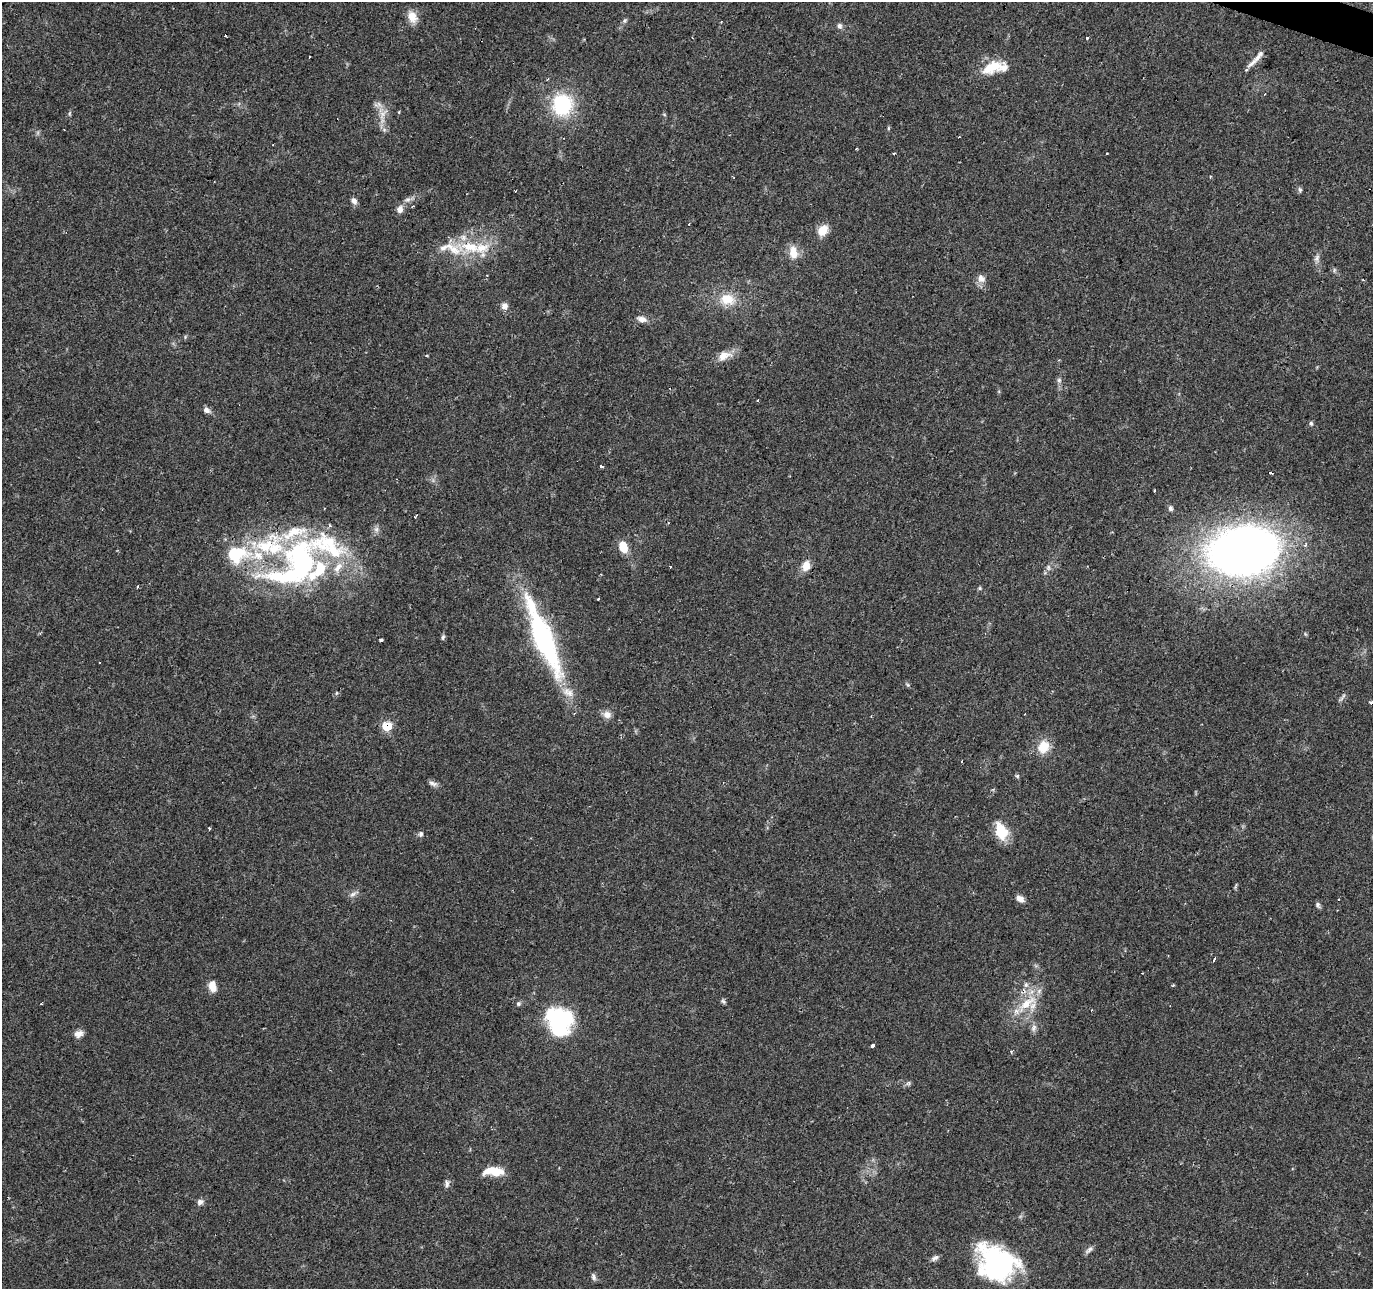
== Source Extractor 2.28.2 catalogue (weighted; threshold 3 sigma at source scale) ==
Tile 10 of 4 x 4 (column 2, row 3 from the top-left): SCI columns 1380-2750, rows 1564-2850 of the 5493 x 5634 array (HDU 1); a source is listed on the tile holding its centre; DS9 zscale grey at full resolution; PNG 1375 x 1291 px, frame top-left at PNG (2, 2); no overlay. Shown black and unused: <1% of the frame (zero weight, under 2 of 3 exposures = <1% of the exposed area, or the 3 px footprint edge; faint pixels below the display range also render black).
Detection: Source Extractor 2.28.2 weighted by HDU 2 'WHT'; one run over the whole footprint, this tile lists its part. Background 0.0634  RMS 0.0049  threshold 0.022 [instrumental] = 3 sigma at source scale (4.5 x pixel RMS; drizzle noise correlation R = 1.50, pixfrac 1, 0.0396/0.0396 arcsec/px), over >= 5 px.
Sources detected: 118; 3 inside a brighter object's white glare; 9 cosmic-ray / hot-pixel residue — not listed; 18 inside a brighter listed object's ellipse — not listed separately; the other 88 listed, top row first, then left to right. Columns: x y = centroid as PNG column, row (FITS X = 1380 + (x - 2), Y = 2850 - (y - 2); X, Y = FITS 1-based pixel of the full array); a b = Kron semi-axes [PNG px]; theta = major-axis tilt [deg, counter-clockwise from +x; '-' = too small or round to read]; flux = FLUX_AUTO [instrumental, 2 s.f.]
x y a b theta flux
412 17 16 11 -63 5.3
625 21 7 5 55 1
839 26 8 6 -63 1.4
225 36 3 3 - 5
1087 38 3 3 - 1.9
1259 56 18 6 55 2.7
310 57 3 2 - 0.72
992 67 32 14 21 12
1247 70 4 3 - 1.2
562 105 25 23 -85 33
399 112 4 3 - 0.46
70 113 6 4 70 0.68
383 114 22 9 63 4.9
888 128 6 4 89 0.55
894 153 3 3 - 1.5
1107 154 3 3 - 1.4
1210 177 4 2 - 0.5
1300 190 7 5 -88 0.92
408 199 8 6 2 1.6
354 201 9 6 -53 1.9
400 209 10 9 - 2.7
823 230 11 9 48 7.6
470 247 32 17 -9 19
793 253 17 10 -77 6.2
1317 258 11 6 67 1.8
981 278 12 10 -53 3
727 299 22 15 -11 11
504 306 8 8 - 2.4
642 319 13 7 -14 2.8
724 356 19 10 21 5.9
1059 360 3 3 - 0.49
1059 380 7 6 - 1.2
758 400 3 3 - 1.6
206 410 9 7 -38 1.9
1311 423 6 5 - 0.86
602 466 4 3 - 2.3
1271 473 4 3 - 4.1
1155 491 3 3 - 0.82
1170 508 7 6 - 1.2
376 529 9 6 89 1.7
623 547 10 7 -71 9.5
1242 551 71 47 10 340
237 554 28 20 10 25
301 560 58 38 88 90
670 566 3 3 - 1.1
806 566 12 9 71 4.9
1048 567 8 6 -90 1.6
138 587 3 3 - 1.3
980 588 5 5 - 0.65
541 635 71 26 -70 65
443 637 8 4 76 0.92
381 640 3 3 - 3.5
908 685 6 4 -45 0.7
336 693 6 3 70 0.54
1343 696 11 3 51 1.1
1371 703 3 3 - 3.7
607 715 11 9 -30 3.1
387 726 8 7 - 13
1043 747 15 13 61 8.9
962 761 2 2 - 0.64
1017 776 6 3 -18 0.66
433 783 13 6 -17 1.7
209 828 3 3 - 0.66
1001 831 16 11 -73 15
421 834 7 6 - 1.2
353 894 10 5 25 1.6
1020 899 10 7 -36 2.7
1318 905 8 6 -65 1.1
1214 959 4 3 - 2.2
1026 985 8 6 70 1.5
212 986 12 8 -78 5
723 1001 8 4 -45 0.9
1027 1003 36 12 38 14
41 1004 2 2 - 0.56
518 1004 6 6 - 0.96
560 1024 33 23 65 38
1034 1028 11 7 69 1.9
79 1034 11 8 20 2.7
873 1046 3 3 - 6.9
1011 1052 4 4 - 0.68
908 1083 7 6 - 1
494 1171 23 9 -1 10
447 1184 11 5 89 1.5
200 1202 8 7 - 1.9
1089 1250 12 5 45 1.5
935 1258 10 6 30 1.6
996 1262 40 33 -27 70
593 1277 9 5 -71 1.3
Overlapping masked pixels (flux is a lower limit): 2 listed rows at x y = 387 726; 1027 1003
Isophote crosses this tile's border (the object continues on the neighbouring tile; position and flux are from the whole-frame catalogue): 1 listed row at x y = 1371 703